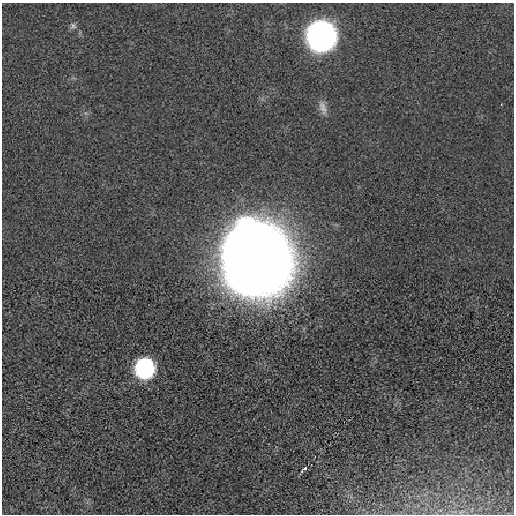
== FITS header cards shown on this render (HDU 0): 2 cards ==
NAXIS1  =                  512 / length of data axis 1
NAXIS2  =                  512 / length of data axis 2

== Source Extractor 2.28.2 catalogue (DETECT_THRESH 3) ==
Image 512 x 512 px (HDU 0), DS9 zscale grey, 1 PNG px = 1 image px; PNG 516 x 516 px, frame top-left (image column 1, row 512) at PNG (2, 3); no overlay
Background -2.96e-04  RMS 0.0044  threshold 0.0132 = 3 sigma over >= 5 px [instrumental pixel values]
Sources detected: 6; all 6 listed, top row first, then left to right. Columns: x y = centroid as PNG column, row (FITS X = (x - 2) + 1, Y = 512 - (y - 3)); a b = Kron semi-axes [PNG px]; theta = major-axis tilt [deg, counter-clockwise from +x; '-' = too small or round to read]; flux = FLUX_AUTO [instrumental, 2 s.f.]
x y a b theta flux
73 26 9 7 -27 0.92
321 36 14 13 - 450
323 108 20 8 -71 2.2
257 258 62 55 -68 550
145 368 13 12 - 55
305 468 6 4 25 0.85